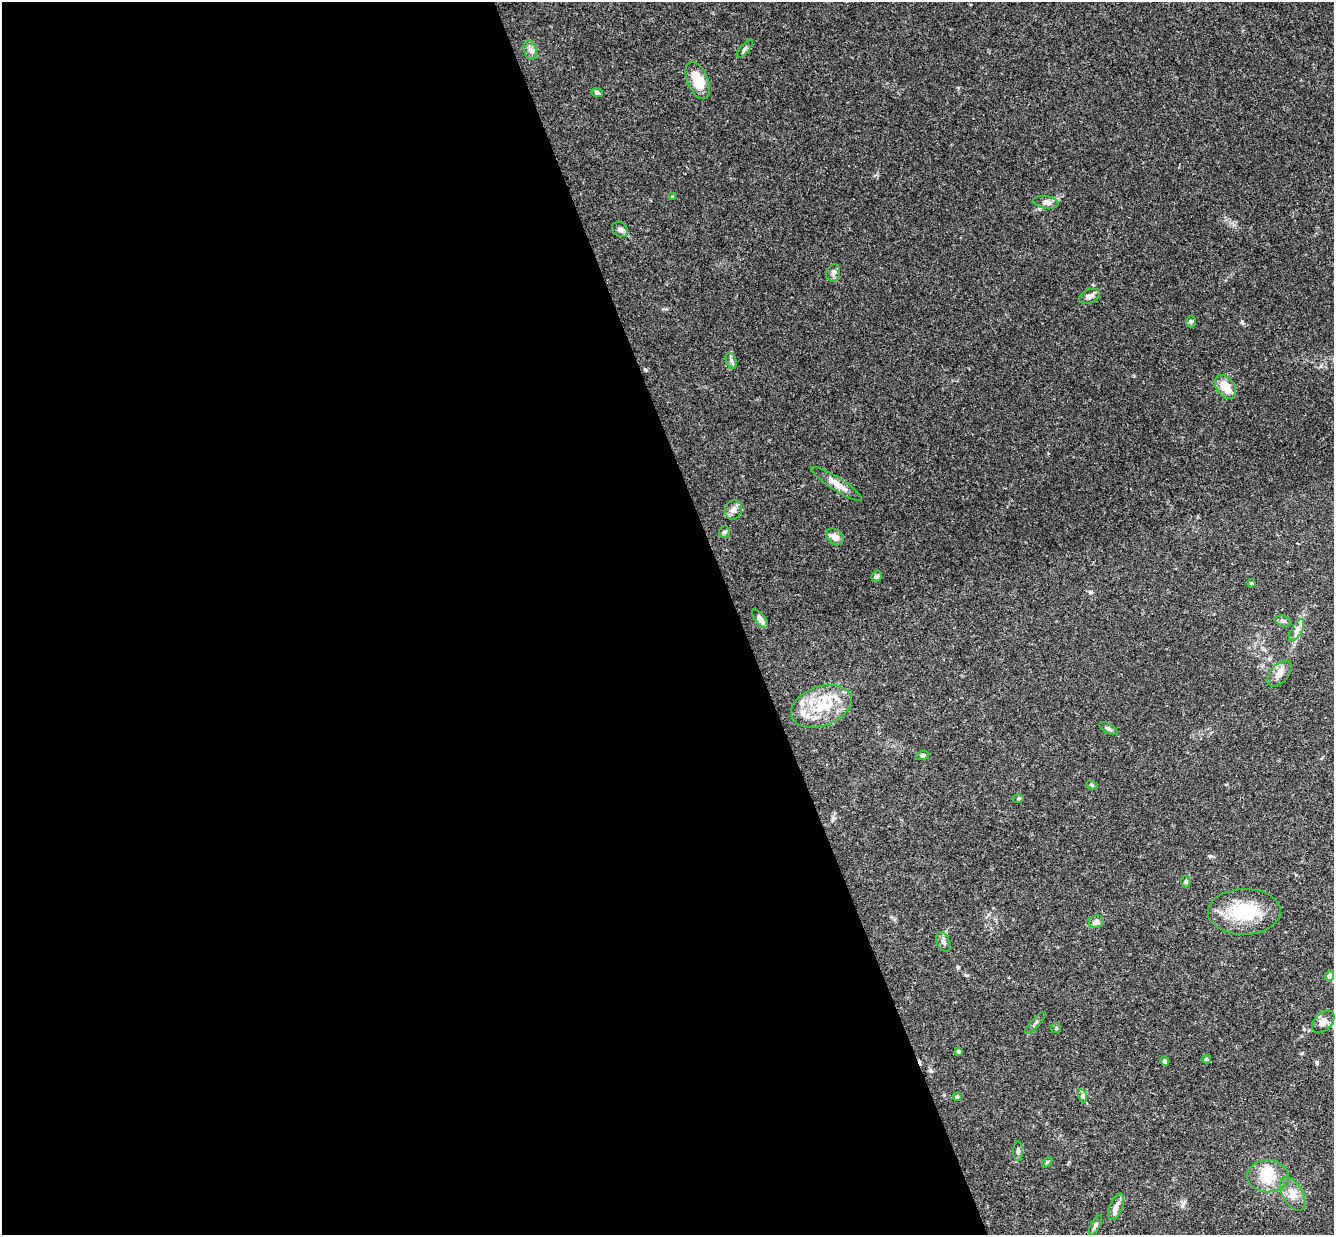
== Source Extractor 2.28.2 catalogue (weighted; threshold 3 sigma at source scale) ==
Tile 9 of 4 x 4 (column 1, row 3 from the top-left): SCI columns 58-1389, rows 1525-2757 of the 5439 x 5389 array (HDU 1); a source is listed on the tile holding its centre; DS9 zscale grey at full resolution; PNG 1336 x 1237 px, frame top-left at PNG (2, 2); each listed source drawn as its Kron ellipse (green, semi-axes under 4 px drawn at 4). Shown black and unused: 55% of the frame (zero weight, under 3 of 4 exposures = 6% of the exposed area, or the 3 px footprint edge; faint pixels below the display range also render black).
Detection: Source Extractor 2.28.2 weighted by HDU 2 'WHT'; one run over the whole footprint, this tile lists its part. Background 0.0454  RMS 0.0027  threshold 0.0124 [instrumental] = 3 sigma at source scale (4.5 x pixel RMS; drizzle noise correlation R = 1.50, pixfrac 1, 0.05/0.05 arcsec/px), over >= 5 px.
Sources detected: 50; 1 inside a brighter object's white glare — neither listed nor drawn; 3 inside a brighter listed object's ellipse — not listed separately; the other 46 listed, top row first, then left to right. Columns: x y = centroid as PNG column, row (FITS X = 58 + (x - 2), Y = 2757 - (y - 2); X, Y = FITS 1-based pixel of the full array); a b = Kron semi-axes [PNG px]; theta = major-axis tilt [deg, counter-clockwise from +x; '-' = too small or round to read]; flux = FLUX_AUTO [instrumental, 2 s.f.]
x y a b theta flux
745 48 11 3 50 0.49
530 50 10 6 -72 1.1
698 80 20 10 -67 5.9
597 92 6 4 -25 0.64
673 197 4 4 - 0.37
1046 202 13 6 -8 1.1
620 229 8 6 -41 0.92
833 273 9 6 70 0.93
1089 296 11 6 24 1.5
1191 322 6 5 - 0.44
731 361 8 5 -70 0.69
1225 387 14 8 -52 4.3
837 484 30 6 -32 2.7
733 510 10 8 64 1.4
724 532 6 5 - 0.47
835 537 9 7 -43 2
876 576 6 5 - 0.64
1251 583 4 4 - 0.33
760 619 11 5 -51 1.3
1283 621 8 5 -15 0.7
1297 630 12 5 60 1.3
1280 673 15 9 48 1.9
821 706 31 19 19 11
1108 729 10 4 -31 0.61
922 756 6 4 19 0.37
1092 785 6 4 -23 0.36
1018 798 5 3 - 0.29
1186 881 6 4 -90 0.39
1244 912 36 23 1 13
1096 921 7 6 - 1.5
943 942 10 6 -67 0.88
1329 976 4 4 - 2.3
1323 1022 13 8 44 1.7
1035 1023 14 3 48 0.61
1056 1028 5 4 - 0.33
958 1051 4 3 - 0.55
1206 1059 4 4 - 0.35
1165 1061 5 4 - 0.83
1083 1096 7 4 -72 0.54
957 1097 4 4 - 0.61
1018 1151 10 5 89 0.65
1047 1162 6 4 46 0.35
1268 1176 20 16 0 6.1
1293 1194 18 10 -59 2.7
1116 1207 14 6 67 1.7
1095 1225 11 4 59 0.64
Unlisted compact peaks at least as high as the median listed source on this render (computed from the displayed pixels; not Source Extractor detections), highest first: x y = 1317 1062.